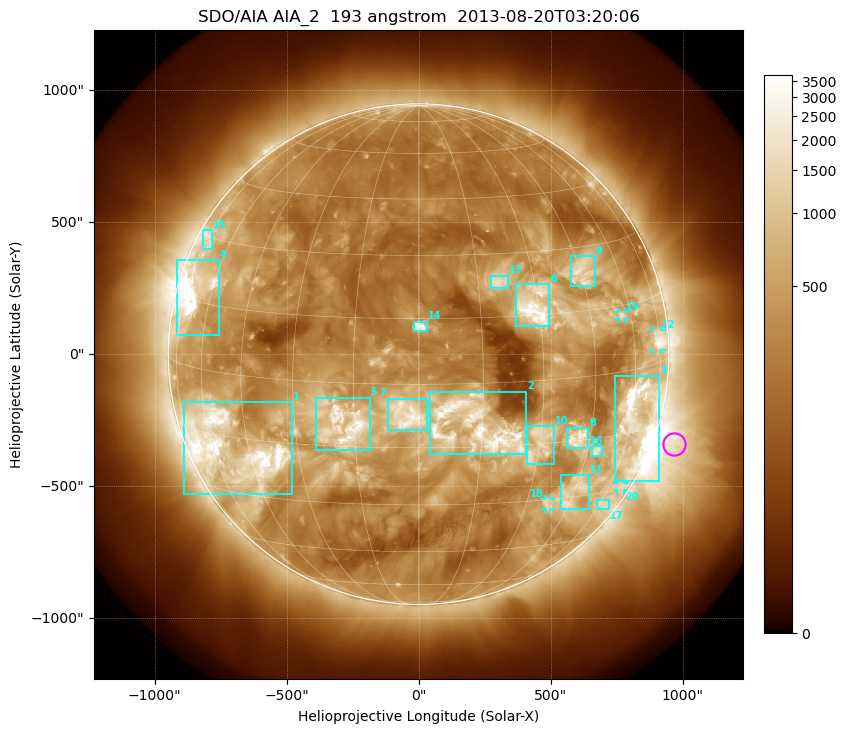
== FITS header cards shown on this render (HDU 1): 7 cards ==
TELESCOP= 'SDO/AIA'
INSTRUME= 'AIA_2'
WAVELNTH=                  193
WAVEUNIT= 'angstrom'
DATE-OBS= '2013-08-20T03:20:06.84'
CTYPE1  = 'HPLN-TAN'
CTYPE2  = 'HPLT-TAN'

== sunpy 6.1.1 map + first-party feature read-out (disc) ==
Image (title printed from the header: SDO/AIA AIA_2  193 angstrom  2013-08-20T03:20:06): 1024 x 1024 px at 2.4 arcsec/px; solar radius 948 arcsec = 395 px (full disc in frame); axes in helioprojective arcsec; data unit not stated in the header (colour bar unlabelled)
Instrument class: DISC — disc imager (sunpy class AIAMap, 193 A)
Bright regions (active regions / flare kernels): reference = the median radial profile (limb darkening/brightening removed); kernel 9 px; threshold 5 sigma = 862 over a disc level ~307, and >= 1.15x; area >= 12 px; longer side >= 9 px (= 22 arcsec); searched inside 0.97 R_sun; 20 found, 20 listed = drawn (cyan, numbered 1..; 4 of them under ~33 arcsec drawn as corner ticks so the feature stays visible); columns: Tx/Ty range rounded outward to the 5 arcsec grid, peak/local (2 s.f.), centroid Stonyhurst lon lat
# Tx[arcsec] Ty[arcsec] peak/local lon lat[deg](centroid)
1 -890..-480 -530..-180 13 -51 -17
2 40..410 -380..-140 12 +13 -10
3 745..915 -480..-85 13 +63 -11
4 -920..-755 70..355 14 -69 +17
5 -390..-185 -365..-165 11 -17 -10
6 370..495 105..265 12 +29 +17
7 -120..35 -285..-165 10 -3 -7
8 565..645 -355..-280 9.7 +41 -14
9 575..670 260..375 7.3 +46 +24
10 410..510 -420..-270 4.6 +30 -15
11 540..645 -590..-455 6.1 +45 -29
12 885..920 15..90 8.3 +73 +5
13 270..340 250..300 5.7 +20 +23
14 -20..30 85..125 7.8 +0 +13
15 -820..-780 395..470 4.6 -74 +29
16 655..695 -385..-345 7 +48 -18
17 675..725 -590..-550 4.1 +62 -34
18 475..500 -585..-550 5.4 +37 -31
19 755..785 135..160 5.3 +56 +13
20 750..780 -515..-490 3.7 +68 -29
Off-limb structures (1.02-1.3 R_sun): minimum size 162 px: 3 found; the strongest spans PA ~220..290 deg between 1.02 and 1.3 R_sun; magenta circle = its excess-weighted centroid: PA ~250 deg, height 1.08 R_sun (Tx ~965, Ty ~-340 arcsec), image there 5.2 x the reference